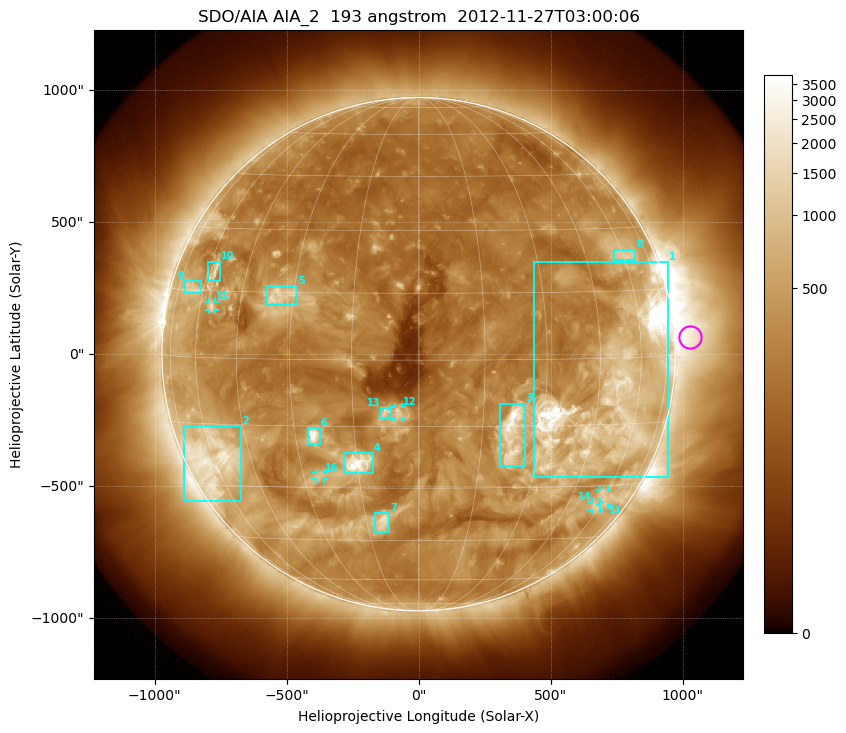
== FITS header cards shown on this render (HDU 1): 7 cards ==
TELESCOP= 'SDO/AIA'
INSTRUME= 'AIA_2'
WAVELNTH=                  193
WAVEUNIT= 'angstrom'
DATE-OBS= '2012-11-27T03:00:06.84'
CTYPE1  = 'HPLN-TAN'
CTYPE2  = 'HPLT-TAN'

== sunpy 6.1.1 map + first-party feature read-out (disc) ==
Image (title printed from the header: SDO/AIA AIA_2  193 angstrom  2012-11-27T03:00:06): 1024 x 1024 px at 2.4 arcsec/px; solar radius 972 arcsec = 405 px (full disc in frame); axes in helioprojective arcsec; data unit not stated in the header (colour bar unlabelled)
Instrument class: DISC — disc imager (sunpy class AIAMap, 193 A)
Bright regions (active regions / flare kernels): reference = the median radial profile (limb darkening/brightening removed); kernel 9 px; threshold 5 sigma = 673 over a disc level ~272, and >= 1.15x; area >= 12 px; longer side >= 10 px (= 24 arcsec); searched inside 0.97 R_sun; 16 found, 16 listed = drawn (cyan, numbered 1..; 5 of them under ~33 arcsec drawn as corner ticks so the feature stays visible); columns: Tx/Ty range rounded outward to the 5 arcsec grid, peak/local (2 s.f.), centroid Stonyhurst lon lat
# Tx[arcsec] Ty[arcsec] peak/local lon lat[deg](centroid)
1 435..945 -465..350 24 +47 -8
2 -890..-670 -560..-270 7.4 -60 -23
3 310..405 -425..-185 15 +22 -17
4 -280..-170 -450..-375 14 -15 -24
5 -575..-460 185..260 5.7 -34 +14
6 -420..-375 -340..-280 12 -25 -17
7 -165..-110 -675..-600 6.5 -10 -39
8 740..820 355..395 3.9 +61 +23
9 -885..-825 230..275 3.7 -66 +15
10 -800..-750 275..350 4.2 -57 +19
11 685..720 -570..-510 3.7 +59 -33
12 -90..-60 -245..-200 5.4 -5 -12
13 -145..-105 -240..-205 5.2 -7 -12
14 655..690 -590..-560 4 +58 -36
15 -795..-770 165..200 4.3 -55 +12
16 -390..-360 -475..-450 3.6 -26 -27
Off-limb structures (1.02-1.3 R_sun): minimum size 162 px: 3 found; the strongest spans PA ~235..305 deg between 1.02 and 1.3 R_sun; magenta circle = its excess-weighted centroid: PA ~275 deg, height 1.06 R_sun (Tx ~1030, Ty ~65 arcsec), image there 4.5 x the reference